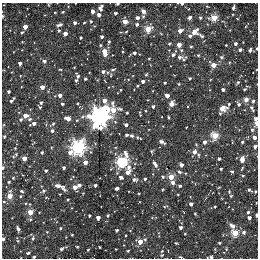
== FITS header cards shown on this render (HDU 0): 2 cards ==
NAXIS1  =                  256
NAXIS2  =                  256

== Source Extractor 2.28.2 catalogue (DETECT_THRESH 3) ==
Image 256 x 256 px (HDU 0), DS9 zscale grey, 1 PNG px = 1 image px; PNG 260 x 260 px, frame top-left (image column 1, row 256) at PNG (2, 3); no overlay
Background -0.00177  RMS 0.014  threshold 0.0416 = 3 sigma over >= 5 px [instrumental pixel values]
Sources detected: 213; all 213 listed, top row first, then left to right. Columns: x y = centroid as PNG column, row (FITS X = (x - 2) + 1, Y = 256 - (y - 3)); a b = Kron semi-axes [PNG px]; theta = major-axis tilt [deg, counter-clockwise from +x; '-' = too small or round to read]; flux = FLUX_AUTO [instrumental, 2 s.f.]
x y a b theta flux
75 3 2 2 - 0.53
117 4 3 2 - 1.3
182 4 3 3 - 1.4
100 8 6 4 66 3.1
233 8 4 2 - 1.8
93 11 4 3 - 3
143 11 4 3 - 3.4
63 12 3 2 - 0.91
115 13 3 3 - 2.2
98 15 4 3 - 4.7
2 16 4 3 - 1
143 16 4 4 - 1.2
190 17 5 3 - 2.4
137 18 4 3 - 3.4
200 18 4 3 - 1.3
214 18 5 4 - 27
91 21 4 3 - 1.2
125 21 4 4 - 12
75 23 3 3 - 3.1
84 23 3 2 - 0.83
137 24 4 3 - 2.4
59 25 7 3 11 2.4
25 27 3 3 - 9
148 29 4 4 - 28
230 30 2 2 - 0.49
59 31 4 4 - 1.3
180 31 4 3 - 7.5
22 32 3 3 - 1.2
126 32 5 3 - 0.71
194 32 8 5 46 8.4
65 34 4 3 - 5.1
190 36 4 4 - 2
201 36 9 3 -33 1.9
101 37 3 3 - 2
80 38 3 3 - 1.2
109 42 4 3 - 1
169 43 3 3 - 1.1
235 43 3 3 - 2.6
179 45 3 3 - 9.1
226 45 2 2 - 0.53
191 47 3 3 - 0.95
22 50 2 2 - 0.44
181 50 4 4 - 1.2
240 50 3 3 - 2.2
250 50 4 3 - 1.8
104 51 5 4 - 18
134 53 3 3 - 2.1
173 55 5 4 - 1.6
198 55 4 3 - 1.2
179 57 5 4 - 2.2
221 57 5 4 - 1.4
149 58 3 2 - 0.58
183 59 7 5 -42 1.9
44 61 4 3 - 2.4
20 63 3 3 - 2.9
213 65 4 4 - 12
60 69 3 2 - 1
113 69 5 3 - 1.2
103 72 4 3 - 2.7
146 74 4 3 - 1.1
111 75 5 3 - 0.71
77 76 5 3 - 2.1
190 78 3 3 - 1.4
85 79 3 3 - 1.2
76 80 3 3 - 1.5
210 80 3 2 - 0.61
143 81 3 3 - 3.1
238 82 4 4 - 1.3
165 83 3 2 - 1
179 84 3 3 - 0.78
137 86 3 3 - 0.85
42 87 3 3 - 8.7
245 88 6 2 50 1.2
120 90 3 3 - 0.77
223 90 3 3 - 2.8
8 91 3 3 - 1.6
60 95 4 3 - 4
167 96 4 3 - 4.4
12 100 7 3 50 3
246 100 6 5 - 3.7
104 101 7 5 -25 7.3
253 101 5 4 - 1.6
41 103 3 3 - 1.5
62 104 3 3 - 1.7
172 104 6 4 63 4.6
229 104 3 3 - 1
238 104 5 4 - 2
153 106 3 3 - 2.1
40 107 4 2 - 1.2
222 108 7 5 12 10
252 109 10 4 -61 2.3
113 110 7 6 - 22
127 113 3 2 - 1
140 113 6 2 -74 1.1
25 116 4 3 - 7.8
82 117 5 5 - 1.5
99 117 7 7 - 580
168 117 4 2 - 0.92
68 118 6 5 - 5.5
255 118 3 3 - 2.6
21 119 4 4 - 1.3
30 119 4 3 - 1.5
34 123 4 4 - 3.4
257 123 4 2 - 12
53 124 4 4 - 1.4
126 125 3 3 - 2.9
186 127 3 2 - 0.69
252 130 4 4 - 1.6
52 131 4 3 - 1.8
126 135 3 3 - 1.9
132 136 6 4 -23 2.3
215 136 4 4 - 41
4 137 3 2 - 1.3
254 137 4 3 - 5
140 139 6 4 -20 1.1
162 142 7 3 -25 3.2
204 142 3 3 - 3.9
242 142 3 3 - 1.3
51 147 3 2 - 0.62
78 147 6 6 - 220
255 147 4 3 - 2.7
15 148 2 2 - 0.55
151 151 4 3 - 1.1
42 152 4 3 - 1.3
70 152 8 6 -32 5.3
194 152 4 3 - 5.3
16 154 5 5 - 1.7
198 155 4 3 - 1.2
24 158 4 3 - 11
219 158 3 3 - 1.7
242 159 5 4 - 6.9
85 162 4 3 - 8.5
122 162 6 5 - 110
155 164 7 4 -57 3.1
181 165 4 3 - 4.1
3 168 4 3 - 1.6
63 168 3 3 - 1.8
221 169 3 3 - 1.3
46 171 3 3 - 1.4
128 171 13 6 75 8.3
179 172 8 5 -36 2.4
232 172 4 3 - 2
243 176 3 3 - 0.97
120 177 4 3 - 3.3
162 177 5 4 - 1.5
171 177 4 4 - 23
13 178 3 3 - 0.86
134 179 4 3 - 2.2
145 179 3 3 - 1.8
9 182 3 2 - 1.1
173 183 4 4 - 3.6
79 185 4 4 - 2.4
95 185 3 3 - 2
59 186 10 4 -14 4.8
179 186 3 3 - 1.7
74 187 4 4 - 8.4
219 187 3 2 - 0.69
117 188 4 3 - 2.2
162 189 3 2 - 0.97
64 190 5 4 - 1.6
249 190 5 3 - 1.6
22 191 5 3 - 1.2
43 191 6 4 20 1.6
229 192 3 3 - 1.1
255 192 3 2 - 0.93
83 193 2 2 - 0.55
139 193 2 2 - 0.69
60 194 2 2 - 0.61
178 194 2 2 - 0.67
9 196 5 4 - 14
231 196 3 3 - 0.99
68 199 3 2 - 0.7
30 204 3 3 - 0.71
191 204 3 3 - 3.5
165 206 6 2 6 0.91
215 206 3 2 - 0.93
71 208 3 2 - 0.52
30 212 4 4 - 20
248 212 3 3 - 1.4
195 214 3 3 - 0.88
89 215 3 2 - 1.3
108 215 4 3 - 1
256 215 3 2 - 2.5
98 218 4 3 - 6
249 218 3 3 - 3.5
232 226 8 5 -47 3.6
180 227 3 3 - 2.6
60 228 3 3 - 1.1
18 229 4 3 - 3.2
116 230 3 3 - 1.6
47 232 4 4 - 0.75
244 232 5 5 - 2.3
235 233 4 4 - 41
185 234 2 2 - 0.66
72 235 3 2 - 0.91
33 238 5 4 - 1.7
3 239 4 3 - 1.6
145 239 5 5 - 1.3
140 242 4 4 - 8.1
176 243 3 3 - 1
219 243 3 3 - 1.3
77 247 3 3 - 1.1
99 247 3 2 - 0.77
61 249 5 3 - 1.8
116 249 2 2 - 0.61
226 249 4 3 - 1
88 250 3 2 - 0.79
128 251 3 2 - 0.99
162 251 5 4 - 1.3
28 253 4 3 - 1.8
34 257 3 2 - 1.6
181 257 5 3 - 1.1
211 257 4 4 - 1.6
At the frame edge (FLAGS 8, measured only in part): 13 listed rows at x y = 75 3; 117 4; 182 4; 2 16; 250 50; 257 123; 255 147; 3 168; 256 215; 3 239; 34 257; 181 257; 211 257